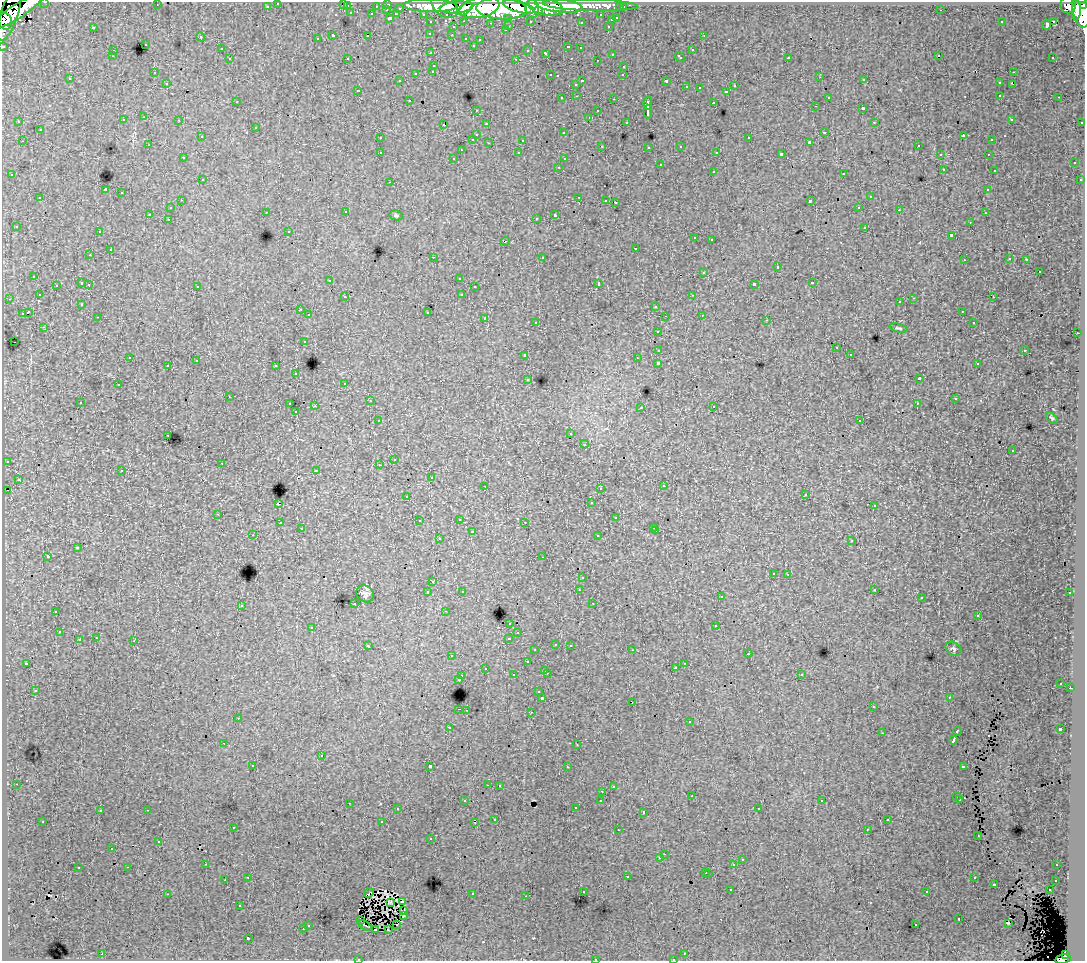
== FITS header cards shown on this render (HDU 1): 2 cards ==
NAXIS1  =                 1083
NAXIS2  =                  959

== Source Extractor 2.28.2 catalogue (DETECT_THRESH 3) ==
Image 1083 x 959 px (HDU 1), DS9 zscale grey, 1 PNG px = 1 image px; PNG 1087 x 963 px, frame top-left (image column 1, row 959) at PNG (2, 2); each listed source drawn as its Kron ellipse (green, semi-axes under 4 px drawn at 4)
Background 65.8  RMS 0.64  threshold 1.93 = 3 sigma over >= 5 px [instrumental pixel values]
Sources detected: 472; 1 with non-positive FLUX_AUTO (blend fragments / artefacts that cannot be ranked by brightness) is neither listed nor drawn; the other 471 listed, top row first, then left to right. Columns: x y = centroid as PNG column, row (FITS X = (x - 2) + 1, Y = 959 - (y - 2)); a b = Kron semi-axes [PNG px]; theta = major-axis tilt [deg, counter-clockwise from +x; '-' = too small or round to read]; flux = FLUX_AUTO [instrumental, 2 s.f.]
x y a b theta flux
45 2 3 2 - 1300
278 3 3 3 - 690
343 3 3 2 - 58
388 4 3 3 - 2000
157 5 2 2 - 28
590 5 47 6 -2 54000
1068 5 8 7 - 36000
267 6 3 3 - 590
347 6 3 3 - 330
376 6 3 2 - 510
430 6 27 6 -1 100000
445 6 14 10 -35 82000
559 6 24 6 -7 89000
1084 6 3 3 - 21000
456 7 17 6 5 100000
479 7 20 10 11 200000
519 7 16 5 -15 120000
545 7 18 8 -12 120000
620 7 3 3 - 530
623 7 3 3 - 640
400 8 3 2 - 210
466 9 8 4 45 47000
501 9 25 10 -3 310000
532 9 9 7 -87 80000
387 10 3 2 - 170
941 10 3 2 - 57
1081 10 18 8 -78 180000
538 11 4 3 - 29000
1076 11 10 4 88 61000
17 12 30 7 32 130000
351 13 3 3 - 400
372 14 3 3 - 650
396 14 4 3 - 440
423 14 3 2 - 520
601 15 3 3 - 660
9 16 26 9 71 120000
390 18 3 3 - 590
508 18 3 3 - 560
617 18 3 3 - 300
611 20 3 3 - 190
5 21 8 7 - 64000
464 21 3 2 - 170
530 21 3 3 - 490
1054 21 3 3 - 400
431 22 3 3 - 1100
581 22 3 2 - 55
1001 22 3 3 - 45
491 23 3 2 - 47
1046 25 5 3 - 120
509 26 3 2 - 82
608 26 3 2 - 180
93 27 3 3 - 330
453 27 3 3 - 93
505 30 3 2 - 50
430 33 3 3 - 80
368 35 3 2 - 87
452 35 3 2 - 58
704 35 4 2 - 77
333 36 4 3 - 490
201 37 4 3 - 37
317 39 3 3 - 73
466 39 3 3 - 100
480 40 3 3 - 74
145 44 3 3 - 150
473 45 3 3 - 65
3 46 3 2 - 2200
568 47 3 3 - 180
580 48 3 2 - 72
221 49 3 3 - 110
528 50 3 2 - 49
692 50 3 3 - 210
113 51 3 2 - 170
431 53 3 2 - 63
546 53 4 3 - 210
612 54 3 2 - 67
939 55 3 2 - 80
112 56 3 2 - 70
680 57 5 3 - 160
1053 57 3 2 - 57
347 58 2 2 - 31
788 58 3 2 - 34
230 59 3 3 - 230
516 59 3 2 - 270
597 60 3 2 - 69
434 65 3 3 - 190
624 66 3 3 - 130
433 71 3 3 - 140
1013 72 3 2 - 69
154 73 3 3 - 45
416 73 3 3 - 210
550 75 3 2 - 170
623 75 3 2 - 52
820 77 3 3 - 50
70 79 3 2 - 67
864 80 3 3 - 100
399 81 3 3 - 34
582 81 3 2 - 300
666 81 3 3 - 220
167 83 3 2 - 90
999 83 3 3 - 91
576 84 3 3 - 62
1013 84 3 2 - 22
734 86 3 3 - 110
687 87 3 3 - 140
699 88 3 2 - 60
358 90 3 2 - 110
727 91 3 3 - 180
1000 95 3 2 - 160
577 96 3 2 - 150
828 97 3 3 - 100
1059 97 3 2 - 78
562 98 3 3 - 110
614 99 3 2 - 230
409 100 3 2 - 87
236 101 3 3 - 46
648 103 7 3 85 1000
714 103 3 3 - 600
815 106 3 2 - 86
863 108 3 3 - 530
476 110 3 2 - 69
598 111 3 3 - 160
648 111 7 3 -90 730
144 117 3 2 - 24
589 117 3 2 - 16
1011 119 3 2 - 68
123 120 3 3 - 170
179 120 3 2 - 81
19 122 3 2 - 50
627 122 3 2 - 65
874 122 3 2 - 26
1082 122 3 2 - 310
486 124 4 2 - 27
443 125 3 2 - 78
256 127 3 3 - 160
40 130 3 3 - 210
824 132 3 2 - 310
563 133 3 3 - 70
476 134 3 3 - 480
963 136 4 3 - 210
201 137 3 2 - 35
380 138 3 2 - 77
749 138 3 3 - 210
473 139 3 2 - 260
523 140 3 3 - 400
992 140 2 2 - 41
22 141 3 2 - 150
809 142 3 3 - 58
489 143 3 2 - 65
149 145 3 2 - 58
602 146 3 3 - 47
681 146 3 3 - 91
918 146 3 2 - 66
649 147 3 3 - 81
461 150 3 2 - 50
380 152 3 3 - 180
717 152 3 2 - 62
519 153 3 3 - 100
781 154 4 3 - 900
940 154 3 2 - 60
988 154 3 2 - 150
183 158 3 2 - 86
454 158 3 2 - 75
564 159 3 3 - 120
1074 163 3 3 - 140
660 165 3 3 - 220
559 167 3 2 - 85
944 170 4 2 - 30
994 170 3 3 - 110
713 171 3 3 - 130
844 173 3 3 - 270
12 175 3 3 - 90
202 180 3 2 - 190
1080 180 3 3 - 170
390 182 3 2 - 250
105 190 4 3 - 3200
988 190 3 3 - 170
122 193 3 3 - 280
579 197 3 2 - 190
870 197 3 3 - 160
40 198 3 2 - 80
181 200 3 2 - 80
606 200 3 2 - 88
810 201 3 3 - 660
615 202 3 3 - 510
859 207 3 3 - 95
170 208 3 3 - 130
899 210 3 2 - 71
266 212 2 2 - 31
346 212 3 3 - 130
985 213 3 2 - 70
149 214 3 3 - 490
396 215 6 5 - 74
555 215 4 3 - 860
536 218 3 3 - 130
168 219 3 2 - 45
970 222 3 2 - 63
16 226 3 3 - 110
865 227 3 3 - 330
289 231 3 2 - 65
99 232 3 2 - 110
951 235 3 3 - 770
695 238 3 3 - 170
711 239 3 2 - 27
505 241 4 3 - 110
635 248 3 2 - 170
110 250 3 3 - 350
90 255 3 3 - 63
433 257 2 2 - 350
542 257 3 3 - 260
1010 259 3 2 - 67
964 260 3 2 - 59
1027 260 4 2 - 37
777 267 3 3 - 280
1039 271 3 3 - 200
704 272 3 3 - 280
34 276 3 3 - 170
459 278 3 2 - 64
330 280 3 3 - 100
82 283 3 3 - 320
599 283 3 3 - 1600
812 283 3 3 - 240
89 284 3 2 - 210
754 284 3 3 - 790
56 285 3 3 - 240
197 286 3 2 - 73
474 287 3 3 - 200
461 294 3 3 - 190
39 295 3 2 - 44
693 295 3 2 - 54
345 297 3 3 - 88
993 297 3 2 - 130
914 298 3 2 - 280
10 299 3 3 - 56
900 302 3 3 - 120
82 304 3 3 - 74
656 306 3 3 - 260
300 310 3 3 - 150
962 311 3 2 - 62
28 312 4 3 - 820
427 312 3 3 - 330
22 314 3 3 - 250
309 315 3 3 - 180
702 315 3 2 - 72
665 316 3 2 - 42
98 317 3 2 - 52
485 318 3 3 - 320
767 320 3 2 - 80
536 322 3 3 - 93
974 323 3 3 - 150
44 327 3 2 - 140
898 328 9 3 -13 72
657 331 3 3 - 170
1077 333 3 2 - 82
304 341 3 3 - 200
14 342 2 2 - 37
836 348 3 3 - 65
659 350 4 3 - 570
1025 350 3 2 - 310
850 354 3 2 - 59
525 355 3 3 - 180
130 357 3 2 - 76
637 358 3 2 - 78
196 361 3 2 - 43
658 363 4 3 - 960
977 364 3 2 - 59
168 365 3 3 - 160
276 366 3 3 - 110
296 374 3 3 - 89
528 379 3 3 - 130
919 379 4 3 - 720
345 383 3 3 - 77
118 385 3 2 - 120
229 397 2 2 - 34
955 399 3 2 - 69
370 401 3 3 - 98
80 402 3 2 - 89
917 403 3 3 - 35
290 404 3 2 - 160
315 406 3 2 - 370
714 406 3 2 - 87
641 407 3 2 - 20
296 412 3 2 - 50
1052 418 7 4 -47 61
378 421 3 3 - 110
860 421 2 2 - 30
571 434 3 2 - 77
168 435 3 2 - 96
584 444 4 3 - 75
1012 451 3 2 - 67
394 459 4 3 - 58
7 461 3 3 - 95
222 463 3 2 - 110
379 465 3 2 - 82
316 470 3 3 - 230
122 471 3 3 - 110
431 477 3 2 - 64
18 479 3 3 - 120
485 486 3 2 - 63
663 486 3 3 - 120
600 488 3 2 - 61
8 490 3 2 - 69
806 494 3 3 - 75
407 496 3 2 - 61
591 503 3 3 - 150
278 504 3 3 - 680
874 506 3 2 - 53
218 514 3 3 - 50
616 518 3 3 - 260
460 519 3 3 - 85
419 521 3 2 - 58
525 522 3 2 - 92
280 523 3 3 - 91
654 527 3 3 - 120
301 529 3 2 - 56
656 531 3 2 - 90
472 532 3 3 - 360
253 535 3 2 - 77
598 536 3 3 - 140
439 539 3 3 - 190
852 541 3 3 - 140
77 548 4 3 - 320
48 556 3 3 - 900
543 557 3 2 - 57
773 573 3 3 - 170
788 574 3 2 - 92
582 578 3 3 - 140
433 582 3 3 - 120
874 589 3 2 - 74
579 590 3 2 - 63
462 591 3 2 - 63
428 592 3 3 - 170
1070 593 3 2 - 100
365 594 9 8 - 170
721 597 3 3 - 150
921 598 3 2 - 39
355 603 2 2 - 57
593 603 3 2 - 93
241 605 3 3 - 280
56 611 3 2 - 140
445 611 3 2 - 62
978 615 3 3 - 220
510 623 3 3 - 190
716 626 3 3 - 390
312 627 3 3 - 150
59 632 3 2 - 140
518 633 3 3 - 76
96 638 3 2 - 120
509 638 3 3 - 270
79 640 3 3 - 320
134 641 3 3 - 360
556 644 3 2 - 95
570 645 3 2 - 220
368 646 4 3 - 180
953 649 8 6 -37 110
535 650 3 3 - 110
632 650 3 2 - 69
748 654 4 3 - 310
452 656 3 2 - 110
527 662 3 3 - 160
26 663 3 2 - 79
685 663 3 2 - 100
485 668 3 2 - 120
675 668 3 3 - 97
545 670 3 2 - 160
547 673 3 2 - 190
801 674 3 3 - 110
513 675 3 3 - 140
462 676 3 2 - 140
459 679 4 3 - 180
1061 683 2 2 - 27
1070 688 3 2 - 110
35 690 4 3 - 57
539 692 3 3 - 180
949 697 3 2 - 56
542 698 3 3 - 980
632 702 2 2 - 15
873 707 3 2 - 75
459 709 3 2 - 330
467 710 2 2 - 33
531 712 3 3 - 57
238 718 3 2 - 55
689 722 3 3 - 110
449 728 3 2 - 32
1060 729 3 3 - 730
957 731 5 3 - 360
882 733 3 2 - 38
953 740 5 3 - 1400
224 743 3 2 - 99
577 745 3 2 - 28
321 756 3 2 - 270
253 766 3 3 - 160
430 766 3 3 - 1700
963 766 4 3 - 400
567 767 3 2 - 69
16 784 3 2 - 92
488 784 2 2 - 1.8
499 785 3 2 - 82
613 787 3 3 - 57
602 791 3 2 - 110
692 796 3 2 - 99
957 797 3 3 - 250
960 799 3 3 - 100
601 800 3 3 - 110
465 801 3 3 - 85
822 801 3 2 - 56
349 803 3 2 - 110
575 808 3 3 - 70
397 809 3 2 - 60
759 809 3 2 - 63
147 810 3 2 - 210
100 811 3 3 - 81
643 812 3 3 - 160
495 819 3 3 - 130
887 820 3 3 - 83
43 821 3 3 - 100
382 822 3 3 - 390
475 823 3 2 - 6.1
233 827 3 3 - 120
867 829 3 3 - 61
618 830 3 2 - 47
978 836 3 2 - 71
431 839 3 2 - 71
159 841 3 2 - 56
112 849 3 3 - 96
664 854 3 2 - 110
660 858 3 2 - 90
742 860 3 3 - 150
206 864 2 2 - 98
734 864 3 3 - 310
1057 865 3 2 - 82
128 867 3 2 - 93
78 868 3 3 - 250
706 872 3 3 - 220
709 873 3 3 - 220
248 877 3 2 - 67
627 877 3 3 - 310
974 878 3 2 - 110
225 880 2 2 - 22
1056 880 2 2 - 38
994 884 3 3 - 340
731 890 3 2 - 82
1049 890 3 2 - 86
583 892 3 2 - 64
927 892 3 3 - 140
369 893 5 2 - 21
167 894 3 2 - 290
472 894 3 3 - 240
526 896 2 2 - 21
390 902 3 2 - 49
402 902 3 3 - 27
240 906 3 3 - 97
403 911 4 3 - 53
403 915 3 3 - 59
959 919 3 3 - 150
361 920 3 2 - 43
1008 923 3 2 - 92
308 925 3 3 - 120
365 925 7 2 -27 25
397 925 4 2 - 52
916 925 3 2 - 100
303 929 3 3 - 170
376 929 2 2 - 54
388 929 3 2 - 56
248 938 3 3 - 620
685 953 3 2 - 50
102 954 3 2 - 180
1066 955 4 3 - 20000
595 959 3 2 - 170
673 959 3 2 - 60
1063 959 8 4 11 35000
358 960 4 2 - 43
At the frame edge (FLAGS 8, measured only in part): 10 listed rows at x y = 45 2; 278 3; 343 3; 1084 6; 5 21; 3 46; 595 959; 673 959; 1063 959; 358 960
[1 non-positive-flux detection neither listed nor drawn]